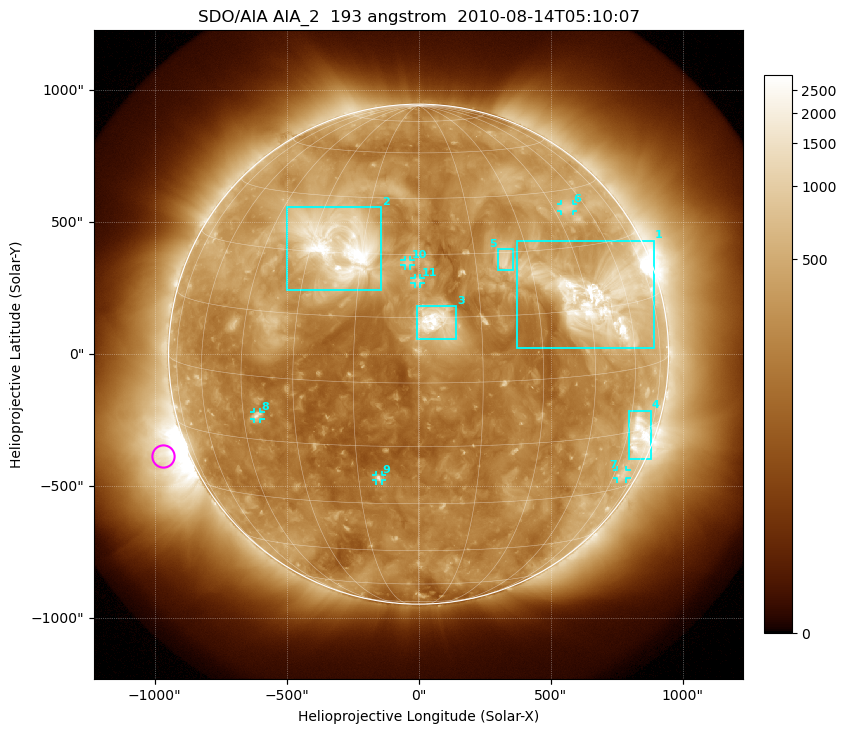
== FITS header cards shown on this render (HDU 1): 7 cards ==
TELESCOP= 'SDO/AIA'
INSTRUME= 'AIA_2'
WAVELNTH=                  193
WAVEUNIT= 'angstrom'
DATE-OBS= '2010-08-14T05:10:07.84'
CTYPE1  = 'HPLN-TAN'
CTYPE2  = 'HPLT-TAN'

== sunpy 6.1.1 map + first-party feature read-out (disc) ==
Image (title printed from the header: SDO/AIA AIA_2  193 angstrom  2010-08-14T05:10:07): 1024 x 1024 px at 2.4 arcsec/px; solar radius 947 arcsec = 395 px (full disc in frame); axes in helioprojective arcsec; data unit not stated in the header (colour bar unlabelled)
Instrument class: DISC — disc imager (sunpy class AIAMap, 193 A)
Bright regions (active regions / flare kernels): reference = the median radial profile (limb darkening/brightening removed); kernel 9 px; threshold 5 sigma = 550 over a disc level ~257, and >= 1.15x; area >= 12 px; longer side >= 9 px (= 22 arcsec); searched inside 0.97 R_sun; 11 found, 11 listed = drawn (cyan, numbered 1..; 6 of them under ~33 arcsec drawn as corner ticks so the feature stays visible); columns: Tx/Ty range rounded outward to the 5 arcsec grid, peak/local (2 s.f.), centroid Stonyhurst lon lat
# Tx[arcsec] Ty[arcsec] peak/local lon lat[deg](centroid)
1 375..895 20..430 14 +49 +17
2 -500..-140 245..560 19 -22 +32
3 -10..145 55..185 15 +4 +14
4 795..880 -395..-210 7.4 +66 -16
5 300..360 320..400 5.8 +23 +28
6 540..585 540..570 3.5 +51 +40
7 750..790 -470..-440 2.7 +65 -26
8 -625..-600 -245..-220 4.7 -41 -9
9 -160..-140 -480..-455 5.1 -10 -23
10 -55..-30 335..355 4.6 -3 +28
11 -15..10 265..290 4.9 +0 +24
Off-limb structures (1.02-1.3 R_sun): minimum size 162 px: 2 found; the strongest spans PA ~85..130 deg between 1.02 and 1.3 R_sun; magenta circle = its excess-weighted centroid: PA ~110 deg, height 1.1 R_sun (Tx ~-970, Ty ~-385 arcsec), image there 7.6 x the reference